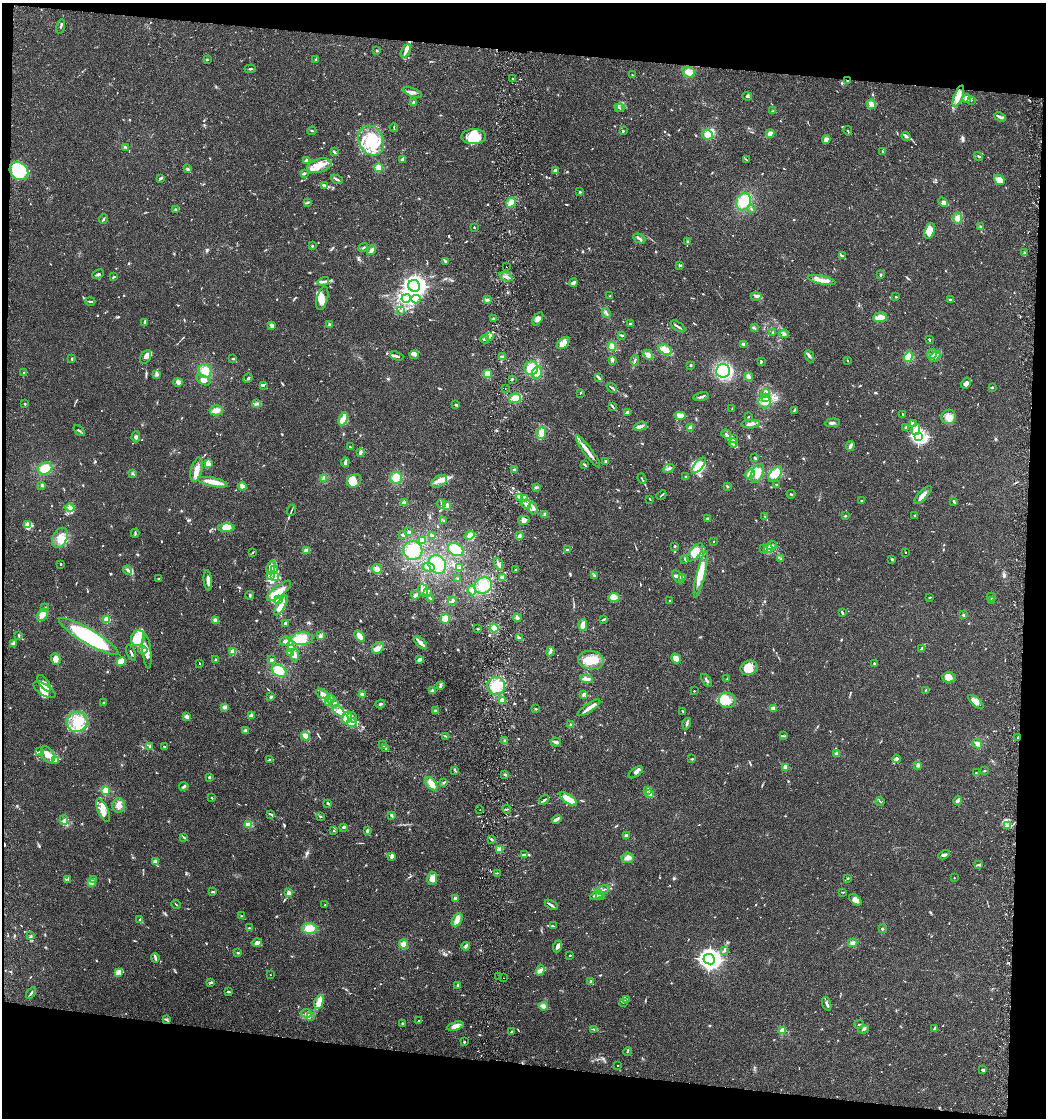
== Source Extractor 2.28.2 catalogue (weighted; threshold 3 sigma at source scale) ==
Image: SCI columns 268-4440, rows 8-4469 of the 4601 x 4480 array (HDU 1 of 3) = the unmasked area's bounding box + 8 px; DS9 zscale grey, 4 x 4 block average (1 PNG px = mean of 4 x 4 image px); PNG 1048 x 1120 px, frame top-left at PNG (2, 3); each listed source drawn as its Kron ellipse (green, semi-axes under 4 px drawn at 4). Shown black and unused: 12% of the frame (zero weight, under 3 of 5 exposures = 3% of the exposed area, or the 3 px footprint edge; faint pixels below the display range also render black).
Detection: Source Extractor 2.28.2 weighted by HDU 2 'WHT'. Background 0.0249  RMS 0.0022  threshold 0.00982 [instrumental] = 3 sigma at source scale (4.5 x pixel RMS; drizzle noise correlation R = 1.50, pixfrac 1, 0.05/0.05 arcsec/px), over >= 5 px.
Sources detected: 1105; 4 too faint to see at this stretch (4 x 4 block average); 8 inside a brighter object's white glare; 11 cosmic-ray / hot-pixel residue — neither listed nor drawn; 45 coinciding with a brighter row at this scale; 149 inside a brighter listed object's ellipse — not listed separately; of the other 888, all 500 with FLUX_AUTO >= 0.933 (the completeness limit of this list) listed and drawn (388 fainter detections not listed), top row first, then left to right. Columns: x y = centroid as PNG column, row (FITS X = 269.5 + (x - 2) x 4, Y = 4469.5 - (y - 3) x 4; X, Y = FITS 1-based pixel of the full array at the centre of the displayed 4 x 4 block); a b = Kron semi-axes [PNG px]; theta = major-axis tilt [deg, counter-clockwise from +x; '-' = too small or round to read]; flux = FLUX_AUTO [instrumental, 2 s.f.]
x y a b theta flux
61 27 7 2 79 2.3
377 50 2 2 - 1.6
406 51 7 3 64 6.2
207 60 2 2 - 1.1
316 60 4 3 - 2.7
250 69 5 2 - 1.7
689 72 6 5 - 8.8
632 75 2 2 - 1
512 79 2 2 - 1.4
847 80 2 2 - 1.1
413 92 10 3 -19 6.2
747 96 5 2 - 2.8
958 96 11 4 68 11
967 99 4 3 - 4.2
971 100 2 2 - 0.96
414 103 3 2 - 3
871 104 5 4 - 4.7
619 108 3 2 - 1
621 108 2 2 - 1.4
773 111 3 2 - 1.4
1000 117 6 2 -24 4.7
394 128 4 2 - 1.2
312 131 4 2 - 1.2
623 131 2 2 - 1.7
848 131 5 2 - 1.5
770 133 4 3 - 4.7
707 134 5 5 - 15
906 136 4 2 - 5.2
474 137 12 7 3 34
826 139 4 2 - 2.3
371 141 15 12 -62 39
125 147 3 2 - 1.2
334 152 3 2 - 1.2
883 152 3 2 - 1.9
978 156 4 2 - 1.3
403 159 3 2 - 4
746 159 4 2 - 1
307 160 4 2 - 4
319 166 12 7 16 16
378 167 2 2 - 61
187 169 3 3 - 1.7
556 170 3 3 - 4.3
19 171 10 8 -44 31
304 173 3 2 - 1.9
161 178 4 2 - 2
337 179 6 2 -25 2.6
999 180 6 4 -41 5.5
325 186 4 2 - 2.6
580 192 2 2 - 1.4
307 202 3 2 - 1.7
743 202 9 7 68 22
943 202 5 4 - 4
511 203 5 4 - 8.3
176 209 3 2 - 1.5
751 209 3 2 - 1
957 218 5 4 - 7.4
103 219 5 2 - 2.1
981 227 3 2 - 1.4
474 228 3 2 - 0.96
930 231 8 5 72 10
639 239 7 2 -26 3.3
688 241 2 2 - 0.97
312 246 2 2 - 5.3
363 247 5 2 - 1.6
371 250 5 3 - 5.3
1025 253 2 2 - 1.1
842 256 3 2 - 1.9
445 262 2 2 - 2.8
680 265 4 2 - 1.1
506 267 2 2 - 2.9
98 274 6 2 24 2.4
881 275 3 2 - 1.4
114 277 4 2 - 1.3
506 277 7 2 -19 3.3
822 280 14 3 -11 13
323 281 6 2 14 3.2
573 283 4 3 - 3.1
414 286 6 5 - 570
610 296 2 2 - 0.98
756 296 5 3 - 2.9
896 297 3 2 - 1.1
322 298 12 5 74 10
406 298 5 3 - 6.2
416 299 5 3 - 3
487 300 3 3 - 2.3
950 300 3 2 - 1.4
90 301 5 2 - 1.7
401 310 2 2 - 1.1
606 313 5 2 - 1.7
880 317 7 5 9 8.7
494 318 2 2 - 1.3
538 319 7 4 54 5.2
144 322 3 2 - 2.5
630 324 3 2 - 2.2
272 325 3 2 - 4.9
330 325 2 2 - 3.7
678 326 8 2 -34 3.1
754 328 3 2 - 1.4
773 333 2 2 - 2.8
784 334 4 3 - 3.6
622 335 3 2 - 1.6
490 337 3 2 - 1.4
485 339 4 2 - 4
929 339 3 2 - 1.1
563 343 7 4 42 8.2
744 344 3 2 - 2.7
612 346 4 4 - 5.8
665 350 7 4 -31 11
932 354 5 4 - 4.5
414 355 4 3 - 2.9
648 355 5 3 - 5.4
397 356 7 2 -17 3.6
810 356 6 2 -65 2.7
146 357 7 5 60 5.5
502 357 3 3 - 3.2
908 357 5 4 - 9.3
935 357 6 4 45 4.6
72 359 4 2 - 1.5
233 359 3 2 - 1.2
612 360 4 3 - 1.9
635 360 5 2 - 1.6
847 360 2 2 - 1.3
761 362 4 2 - 1.8
691 365 3 2 - 1.4
531 368 7 6 - 18
205 371 7 6 - 11
723 371 7 6 - 110
24 373 3 2 - 1.3
487 373 4 4 - 6.1
537 373 6 5 - 11
157 374 4 3 - 1.9
598 377 4 2 - 5.5
749 377 4 3 - 4.1
248 378 5 2 - 2
512 379 2 2 - 1.3
203 380 7 4 -29 5.2
178 382 5 3 - 2.8
966 383 6 3 60 4.3
263 385 4 2 - 2
992 387 2 2 - 6.3
505 388 2 2 - 2.1
612 388 5 2 - 2.9
580 393 2 2 - 1.1
765 393 5 3 - 9.6
701 396 7 2 14 3
515 398 6 4 5 9
765 398 3 3 - 33
765 402 7 6 - 9.1
25 404 2 2 - 3.7
257 404 4 2 - 2.3
456 405 3 2 - 1.4
613 407 3 2 - 1.3
732 409 3 2 - 0.98
216 410 6 5 - 7.8
794 410 3 2 - 1.1
627 412 3 2 - 2.1
903 415 4 2 - 1
680 416 6 4 0 6.7
748 417 2 2 - 1
949 417 7 7 - 9.9
343 419 7 3 72 7
832 423 7 2 6 3.5
913 423 3 2 - 1.5
751 424 9 2 4 4.8
641 426 6 2 16 5.5
690 428 3 3 - 2.5
906 428 2 2 - 3.8
916 429 6 4 80 6
79 430 6 2 -40 2
541 433 6 5 - 8.7
726 434 5 2 - 2.4
919 436 3 2 - 320
136 437 5 4 - 3
733 439 4 2 - 1.9
733 443 5 2 - 2
850 446 5 3 - 3.6
350 447 3 2 - 1.3
588 451 19 2 -54 14
360 452 3 3 - 2.3
755 458 3 3 - 1.5
345 462 5 2 - 2.5
605 462 3 2 - 1.7
208 464 4 2 - 2.1
585 465 4 2 - 1.6
699 466 9 3 50 29
45 468 7 6 - 17
669 468 6 2 27 2.8
197 470 12 5 76 11
514 470 3 2 - 1.8
133 473 4 2 - 1.3
757 473 10 5 64 13
750 474 5 4 - 7.3
775 474 9 5 53 18
686 477 3 2 - 1.5
324 478 4 3 - 2.8
396 478 6 6 - 15
642 479 5 2 - 1.1
354 481 8 6 34 8.5
439 481 8 5 31 8.4
213 482 15 4 -11 11
42 485 3 2 - 2
776 485 2 2 - 1
242 486 4 3 - 5
727 486 2 2 - 1
536 487 4 2 - 1.8
791 494 4 2 - 1.2
661 495 5 2 - 1.3
923 495 12 3 45 7.1
520 497 4 2 - 2
525 498 2 2 - 1.7
650 499 3 2 - 1.1
861 501 2 2 - 1.7
404 502 4 3 - 3.2
954 502 4 2 - 2.7
441 504 4 2 - 2.2
526 504 5 2 - 2.1
447 506 4 3 - 5.9
70 508 4 4 - 7
533 508 7 4 -75 4.8
292 510 6 2 68 1.7
545 514 3 2 - 1.7
915 515 2 2 - 4.1
765 516 2 2 - 1.1
845 516 2 2 - 1.2
708 519 3 2 - 2.3
524 520 6 3 13 5.4
443 521 3 2 - 1.1
28 525 4 3 - 3.2
226 528 8 4 1 12
409 532 3 2 - 2.7
135 533 4 2 - 1.5
403 535 3 2 - 1.1
433 536 3 3 - 2
469 536 5 4 - 7.3
519 536 3 2 - 2.9
60 538 10 7 65 16
423 540 3 3 - 3.9
713 541 2 2 - 0.98
772 545 6 3 24 3.3
675 546 2 2 - 2.5
764 548 3 2 - 2.1
768 549 4 3 - 3.4
306 550 4 3 - 3.7
413 550 9 9 - 23
456 550 8 6 -29 20
567 550 3 2 - 1.8
253 552 3 2 - 0.95
695 552 11 5 49 11
905 552 2 2 - 1.7
685 559 3 2 - 1.9
781 559 2 2 - 0.99
892 559 3 2 - 1.1
61 564 2 2 - 1.2
437 564 10 8 -51 20
499 564 6 2 -61 4.6
271 567 6 4 64 5.6
428 567 6 2 -10 2.5
459 568 4 2 - 1.1
275 569 4 3 - 3.2
377 569 5 5 - 7
516 569 3 2 - 1.9
128 570 5 3 - 2.7
701 574 24 4 76 17
271 576 3 2 - 1.2
594 576 2 2 - 2.1
274 577 3 2 - 1.4
502 577 3 2 - 2
678 577 7 3 -54 3.6
683 577 3 2 - 1
158 579 3 2 - 1.6
458 579 2 2 - 1.1
208 580 10 3 -85 6.7
483 586 9 8 - 22
423 590 6 5 - 8
472 590 5 3 - 2.9
279 591 15 5 39 18
428 593 3 2 - 2.3
250 595 4 2 - 1.8
415 595 4 3 - 3.8
614 597 6 4 4 6.2
930 597 2 2 - 1.5
991 597 4 3 - 3.1
430 598 4 2 - 1.4
279 600 2 2 - 0.94
992 600 2 2 - 1.1
452 601 4 2 - 2.1
670 601 2 2 - 2.6
281 605 11 4 60 8.6
45 607 3 2 - 1.3
843 613 3 2 - 1.8
43 615 7 4 56 7.4
963 615 2 2 - 6.6
517 618 4 3 - 3.2
107 619 2 2 - 66
445 619 5 5 - 8.1
604 619 4 2 - 1.5
215 620 3 3 - 3.6
285 623 4 2 - 2.9
583 625 6 4 86 6.9
494 628 4 3 - 7.1
478 629 2 2 - 1.4
19 635 3 2 - 1.8
320 636 3 3 - 2.5
360 636 6 3 -52 6.4
89 637 34 7 -30 130
138 638 8 6 68 13
519 638 4 2 - 2.8
302 639 11 6 1 16
285 641 5 2 - 3.9
13 643 3 2 - 2.2
421 643 8 3 -45 7.2
378 648 6 5 - 6.7
292 649 2 2 - 1.1
921 649 3 2 - 1.8
143 650 5 3 - 4.1
233 651 4 3 - 4.9
147 652 17 3 -84 9.3
290 652 3 2 - 1.1
550 652 4 2 - 3.3
131 653 8 2 -70 1.9
295 655 6 4 85 4.5
676 658 5 3 - 14
56 659 6 4 -71 8.3
419 659 4 2 - 4.9
215 660 3 2 - 1.1
272 660 2 2 - 2.6
591 660 13 9 -8 25
121 661 5 3 - 8.7
199 663 2 2 - 0.95
874 663 3 2 - 1.3
749 668 9 7 21 12
279 671 8 5 -26 17
949 677 7 5 -1 11
587 679 6 3 -7 6.3
727 679 2 2 - 1.2
706 680 7 2 -55 2.6
44 683 10 4 -52 8.5
440 685 4 2 - 2.9
496 686 9 9 - 22
44 690 12 5 -32 13
432 691 4 2 - 2.1
694 691 2 2 - 2.5
925 691 3 2 - 1.1
323 694 7 3 -31 6.1
362 694 4 3 - 2.9
584 694 4 3 - 2.3
271 697 3 2 - 2.2
330 699 5 2 - 2.2
502 700 2 2 - 23
727 700 8 7 - 13
976 702 9 3 -40 6.1
104 703 3 2 - 2.9
329 703 3 3 - 2.8
335 703 3 2 - 2.3
380 704 5 2 - 2.1
224 707 3 3 - 3.2
589 708 13 2 34 9.7
536 709 3 2 - 1.2
773 709 4 3 - 7
338 711 7 3 -42 5.1
436 711 4 2 - 3
683 711 3 2 - 1.9
251 715 3 3 - 2.6
187 717 4 3 - 4.2
352 717 6 2 -56 2.7
347 718 6 4 61 7.3
77 722 10 10 - 24
352 723 5 3 - 3.7
687 724 6 2 74 3.3
571 725 3 3 - 2.5
245 731 3 3 - 2.8
306 736 5 3 - 6.4
445 736 3 2 - 1.1
783 736 3 2 - 0.95
1018 737 3 2 - 1
505 741 3 2 - 1.4
556 742 5 3 - 2.9
977 744 5 3 - 5.3
382 745 3 2 - 1.5
150 746 3 2 - 1.3
164 747 2 2 - 2.1
385 748 3 2 - 1.7
40 752 3 2 - 1.2
837 753 2 2 - 21
48 754 9 5 -58 10
269 759 3 2 - 1
692 759 3 2 - 1.2
896 759 4 4 - 2.5
55 761 3 2 - 1.3
917 766 2 2 - 0.93
786 767 2 2 - 16
455 770 3 2 - 1.1
984 771 2 2 - 1.3
636 772 8 4 35 5.1
976 772 2 2 - 1.1
505 774 2 2 - 1.5
209 777 2 2 - 11
444 782 3 2 - 1.3
431 784 8 4 -52 10
184 786 5 3 - 2.4
106 790 2 2 - 83
647 790 4 3 - 3.1
650 794 3 3 - 3.7
212 798 3 2 - 1.1
568 799 10 3 -35 34
544 800 5 2 - 2.2
880 801 4 2 - 1.1
958 801 4 3 - 6.7
328 803 4 2 - 1.4
118 805 7 6 - 7.9
507 809 4 2 - 2.1
103 810 12 5 -66 9.6
480 810 2 2 - 0.97
271 814 3 2 - 1.4
391 815 3 2 - 1.9
320 816 3 2 - 1.1
557 819 5 3 - 3.1
64 820 5 2 - 2.4
249 825 3 3 - 5.9
1008 826 3 3 - 3.3
343 827 4 2 - 2.1
334 831 2 2 - 1.4
367 831 3 2 - 2.6
626 836 2 2 - 24
184 837 3 2 - 1.2
491 839 3 2 - 1.8
499 849 3 3 - 4.3
524 855 4 2 - 3.1
944 855 6 3 30 3
392 856 3 3 - 4.1
628 858 6 5 - 6.3
155 862 2 2 - 10
978 865 2 2 - 0.97
497 873 4 2 - 1.8
432 878 6 5 - 10
954 878 2 2 - 1.9
68 879 3 2 - 0.94
93 879 2 2 - 3.3
847 879 2 2 - 1
91 882 3 3 - 4.4
603 890 7 2 14 2.6
212 892 4 3 - 1.4
843 892 3 2 - 1.1
288 893 2 2 - 25
596 895 6 2 26 2.4
601 896 4 2 - 1.7
455 898 4 3 - 2.2
855 900 7 4 -40 5.4
176 904 5 2 - 0.98
325 905 2 2 - 2
551 905 7 2 -33 3.5
242 916 3 2 - 1.5
140 919 3 2 - 1.3
457 920 7 4 58 6.4
554 926 4 2 - 0.98
250 928 3 2 - 1.2
309 928 7 5 2 14
882 929 2 2 - 8
31 936 3 2 - 1.6
257 942 5 3 - 4.2
853 943 5 3 - 4
403 944 4 4 - 5.2
466 946 4 3 - 3.1
558 946 6 3 68 5.2
724 951 4 2 - 2.4
238 953 3 2 - 1.6
570 955 2 2 - 1.5
155 958 5 2 - 2.3
709 959 6 5 - 680
540 971 5 4 - 4.9
119 972 4 3 - 4.2
270 975 2 2 - 1
499 977 2 2 - 3.7
504 978 2 2 - 2.2
591 981 2 2 - 11
211 982 4 2 - 2.1
458 986 3 2 - 2.6
228 992 3 2 - 2.5
31 993 6 2 56 2.7
626 1000 4 2 - 2
319 1002 7 4 71 7.2
623 1002 3 2 - 1.1
827 1004 7 3 -71 3.3
543 1006 5 2 - 2.7
306 1013 5 2 - 2.9
310 1016 3 2 - 1
167 1020 3 2 - 1.6
419 1021 2 2 - 0.99
402 1023 2 2 - 1.4
859 1024 5 2 - 1.3
455 1026 8 4 15 9.9
934 1028 3 2 - 2.8
594 1029 3 2 - 1.1
863 1030 5 2 - 2.5
782 1031 2 2 - 64
512 1032 2 2 - 8
464 1042 3 2 - 1.3
628 1051 4 2 - 1.1
618 1065 2 2 - 1
983 1070 3 2 - 1.8
Overlapping masked pixels (flux is a lower limit): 2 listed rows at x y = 847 80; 1018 737
Diffuse or blended objects may show on this block-average render without a row.